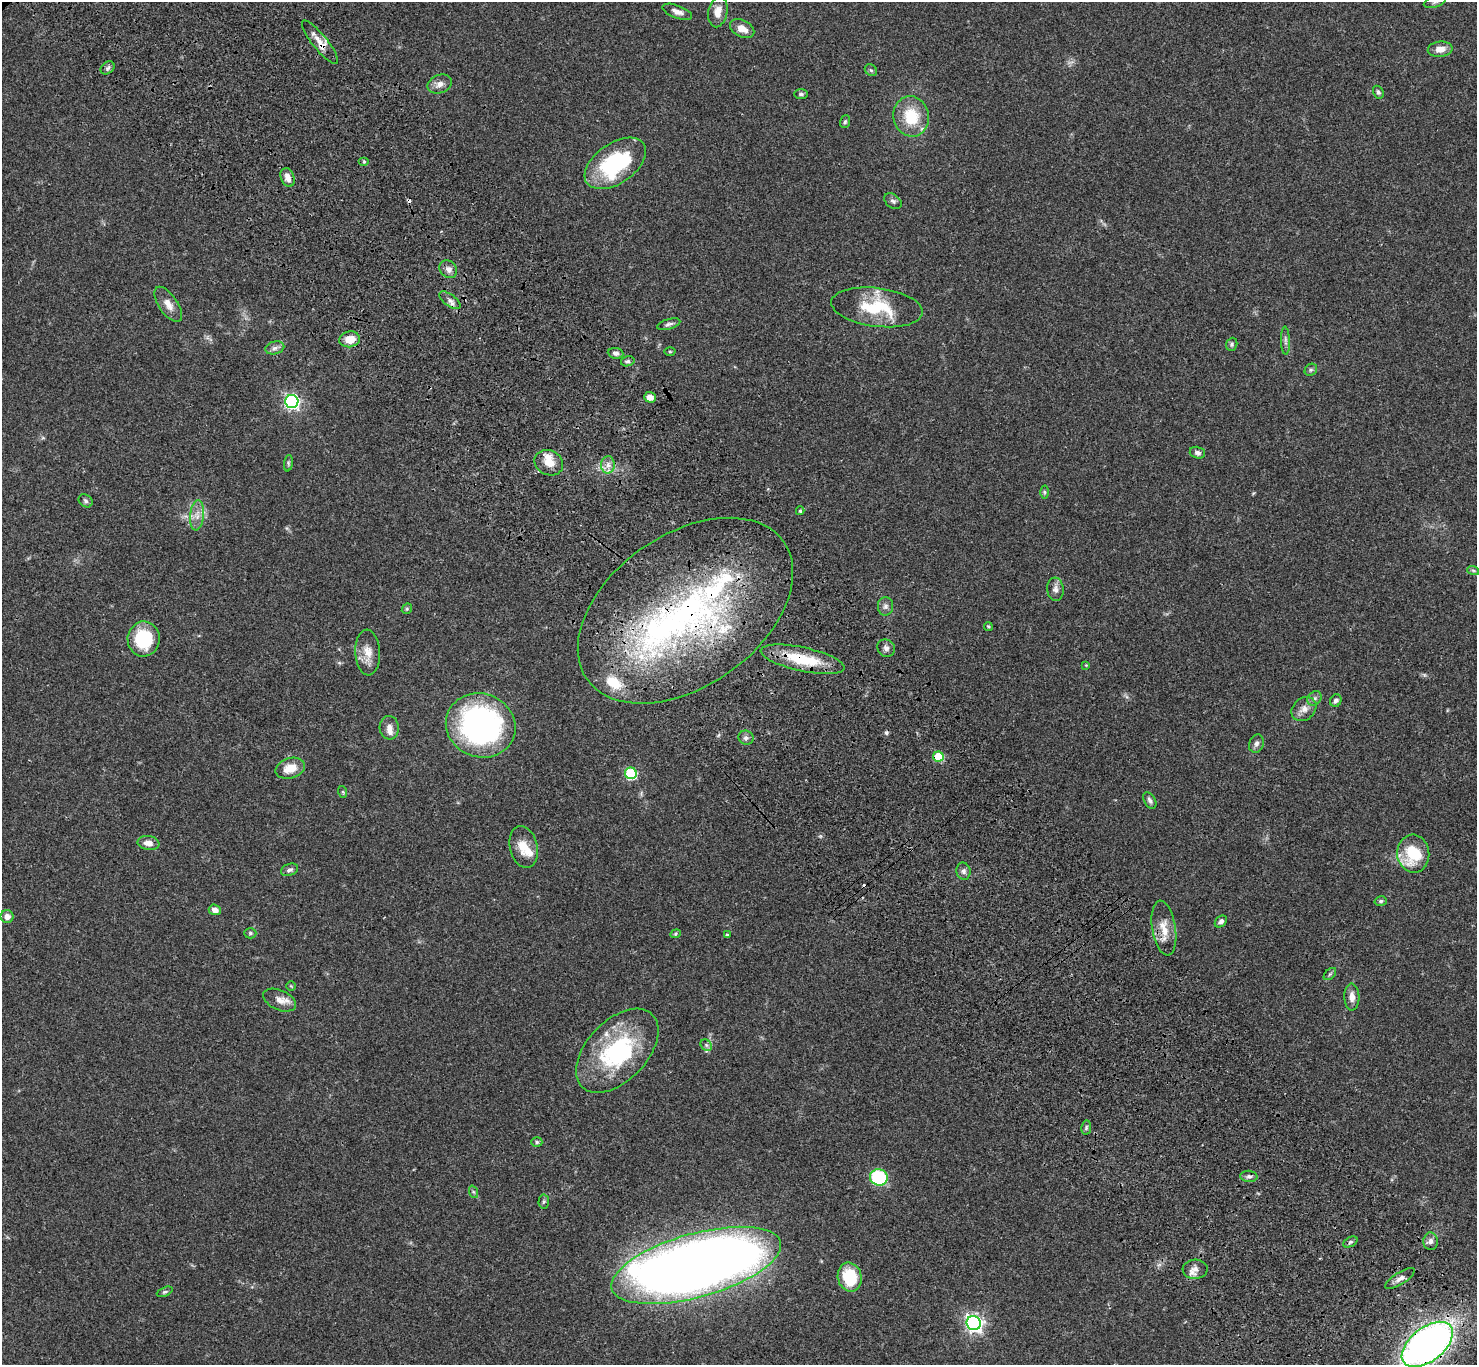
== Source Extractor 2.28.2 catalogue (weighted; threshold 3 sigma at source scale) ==
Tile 6 of 4 x 4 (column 2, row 2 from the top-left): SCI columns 1577-3051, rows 3116-4478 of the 6117 x 6091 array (HDU 1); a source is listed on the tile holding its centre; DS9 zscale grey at full resolution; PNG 1479 x 1367 px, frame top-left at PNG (2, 2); each listed source drawn as its Kron ellipse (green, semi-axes under 4 px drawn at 4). Shown black and unused: <1% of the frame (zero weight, under 3 of 4 exposures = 6% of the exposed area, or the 3 px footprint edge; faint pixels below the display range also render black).
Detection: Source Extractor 2.28.2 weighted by HDU 2 'WHT'; one run over the whole footprint, this tile lists its part. Background 0.0469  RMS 0.0052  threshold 0.0234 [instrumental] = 3 sigma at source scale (4.5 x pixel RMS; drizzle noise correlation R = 1.50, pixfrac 1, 0.05/0.05 arcsec/px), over >= 5 px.
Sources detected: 113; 2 inside a brighter object's white glare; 3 cosmic-ray / hot-pixel residue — neither listed nor drawn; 11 inside a brighter listed object's ellipse — not listed separately; the other 97 listed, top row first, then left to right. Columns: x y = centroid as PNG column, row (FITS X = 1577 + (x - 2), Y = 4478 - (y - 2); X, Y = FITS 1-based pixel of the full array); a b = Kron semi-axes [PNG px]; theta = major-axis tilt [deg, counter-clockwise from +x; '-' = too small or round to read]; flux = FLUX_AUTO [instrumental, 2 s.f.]
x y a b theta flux
1435 2 11 6 18 1.8
677 12 15 6 -20 3
718 12 15 9 78 4.9
742 29 13 8 -26 4.6
320 42 27 7 -51 5.1
1440 49 12 7 6 4.6
108 68 8 5 37 1.2
871 70 6 5 - 0.88
440 84 12 9 21 3.2
1378 92 7 5 -61 1.1
801 94 7 4 0 1
911 116 20 17 -77 18
845 122 6 5 - 0.9
364 162 5 3 - 0.59
615 163 34 20 35 47
288 177 10 6 -69 3.6
893 201 10 6 -37 1.4
448 269 10 8 -44 2.4
450 300 12 5 -37 2.3
168 304 20 9 -55 4.8
877 307 46 19 -7 25
669 324 12 5 16 1.5
350 339 10 8 9 7.2
1285 341 14 4 -88 1.7
1232 344 7 5 68 1
275 348 10 6 12 1.8
670 352 5 3 - 0.5
616 353 8 5 -8 1.8
628 361 7 5 14 1.1
1311 370 7 5 44 0.97
650 397 6 5 - 3.9
292 401 6 6 - 130
1197 453 8 5 -16 1.6
288 463 8 4 83 0.85
549 463 15 12 -25 6.5
608 465 8 7 - 2.6
1044 492 6 4 -89 0.73
85 501 7 6 - 1.1
800 511 4 3 - 0.85
197 515 15 7 83 3.9
1473 570 6 3 -19 0.65
1055 589 12 8 -85 2.4
885 606 9 7 89 1.9
407 609 5 4 - 0.67
685 611 120 76 35 190
988 626 4 4 - 0.71
144 639 17 16 - 25
886 648 9 8 - 1.9
368 652 23 12 -87 6.5
803 659 43 12 -12 22
1086 665 3 3 - 0.37
1314 698 8 6 44 1.5
1336 701 6 5 - 1.6
1304 709 13 11 41 4.1
481 725 35 31 -20 130
389 728 12 9 -86 3.3
746 738 8 7 - 1.7
1256 744 9 7 68 1.9
938 757 5 5 - 19
290 768 15 10 16 8.1
631 773 6 6 - 48
343 792 6 3 -71 0.58
1150 800 9 5 -58 1.5
148 843 11 7 -9 3.8
524 847 21 14 -76 8.8
1413 854 19 16 -85 21
289 870 9 6 22 1.4
964 871 9 7 -78 1.9
1381 901 6 4 14 0.83
215 910 6 5 - 2.9
7 917 6 6 - 3.1
1221 921 7 5 43 1.6
1164 928 27 11 -81 8.3
250 933 6 5 - 0.88
676 934 5 4 - 0.63
727 935 4 3 - 0.54
1330 974 7 4 45 0.9
291 986 5 5 - 0.63
1352 997 13 7 -89 3.9
280 1000 17 10 -24 4.9
706 1045 6 5 - 1.1
617 1051 50 30 46 56
1086 1128 7 5 80 0.94
537 1142 5 5 - 0.89
1249 1176 8 5 -6 1.4
879 1177 9 8 - 41
474 1192 6 4 -70 0.83
544 1201 7 5 87 0.85
1431 1241 9 7 88 2.3
1350 1242 8 5 25 1
696 1265 87 32 16 800
1195 1269 12 9 4 3.3
850 1277 14 12 -76 22
1400 1278 17 6 32 2.6
165 1292 8 4 24 0.9
974 1323 7 7 - 180
1427 1344 30 17 38 260
Overlapping masked pixels (flux is a lower limit): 4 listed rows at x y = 685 611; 803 659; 938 757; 1427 1344
Isophote crosses this tile's border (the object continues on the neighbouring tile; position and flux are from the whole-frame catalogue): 2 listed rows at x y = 1435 2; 1427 1344